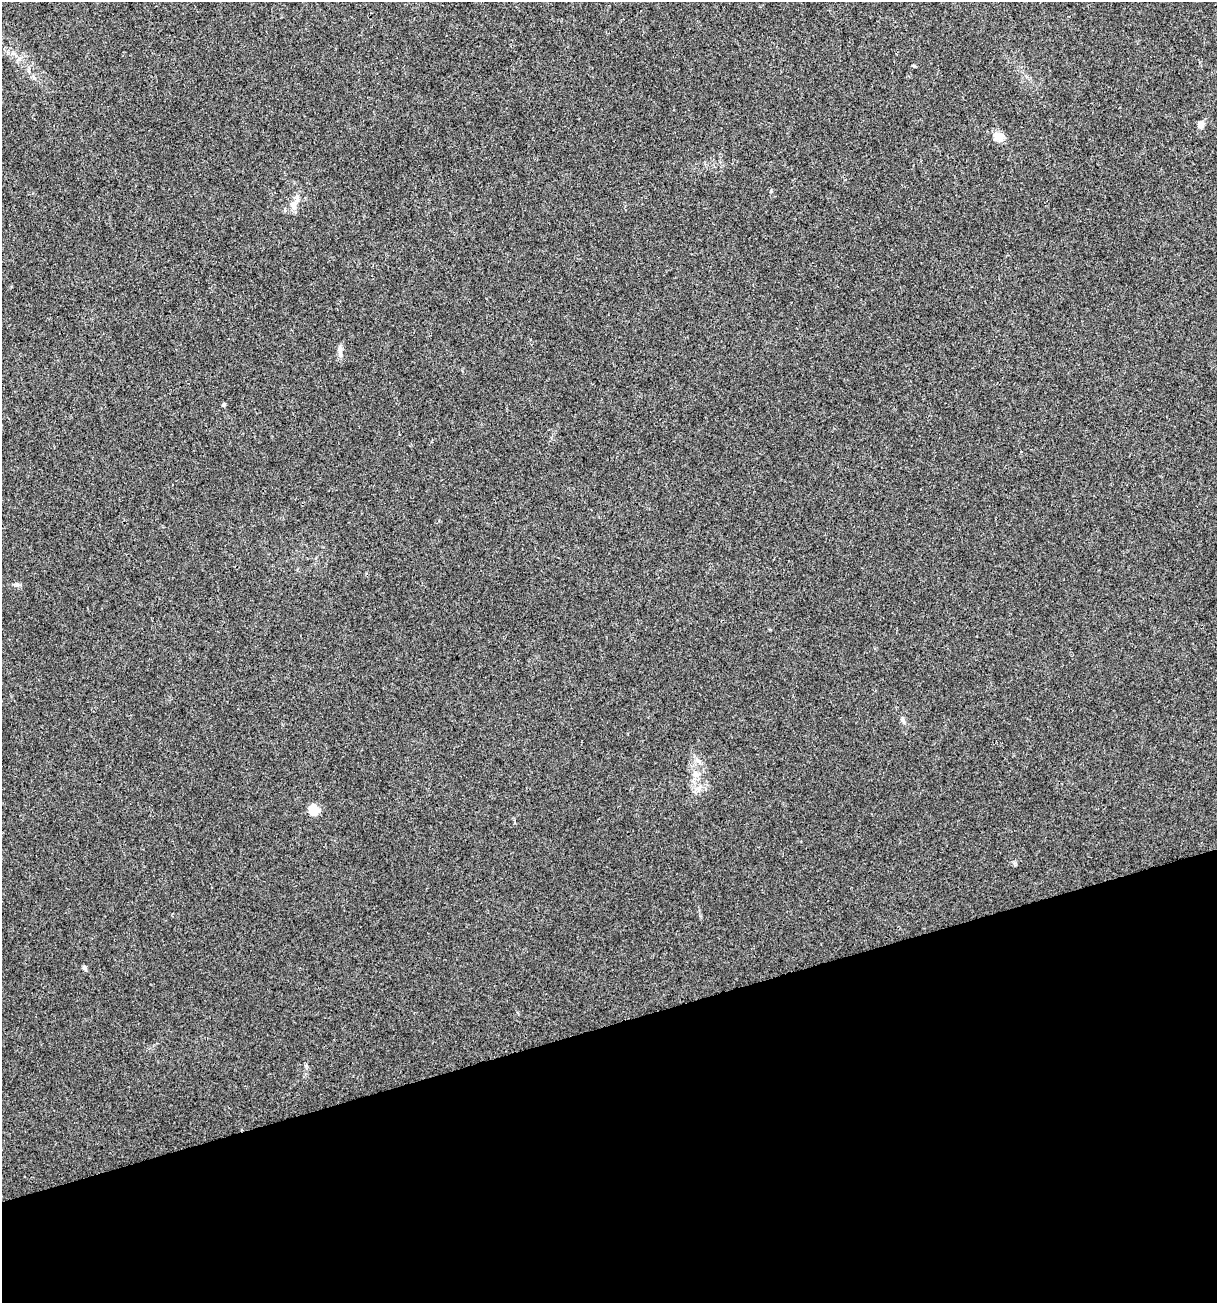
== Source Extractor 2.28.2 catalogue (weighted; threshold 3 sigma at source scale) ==
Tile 14 of 4 x 4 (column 2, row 4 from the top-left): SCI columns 1317-2531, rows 1-1301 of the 5012 x 5207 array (HDU 1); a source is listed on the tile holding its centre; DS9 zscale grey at full resolution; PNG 1219 x 1305 px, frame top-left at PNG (2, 2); no overlay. Shown black and unused: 21% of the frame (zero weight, under 3 of 4 exposures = <1% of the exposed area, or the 3 px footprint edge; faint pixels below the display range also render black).
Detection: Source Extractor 2.28.2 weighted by HDU 2 'WHT'; one run over the whole footprint, this tile lists its part. Background 0.00318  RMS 0.0027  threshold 0.0121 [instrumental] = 3 sigma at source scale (4.5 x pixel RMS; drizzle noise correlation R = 1.50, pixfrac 1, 0.0396/0.0396 arcsec/px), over >= 5 px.
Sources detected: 14; all 14 listed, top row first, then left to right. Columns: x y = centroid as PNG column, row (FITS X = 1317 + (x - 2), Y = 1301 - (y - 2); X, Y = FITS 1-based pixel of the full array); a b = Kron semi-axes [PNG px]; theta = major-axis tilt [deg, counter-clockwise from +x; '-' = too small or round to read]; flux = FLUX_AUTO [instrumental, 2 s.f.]
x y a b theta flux
914 66 6 4 -2 0.27
34 78 8 4 -59 0.58
1201 124 7 6 - 2
999 136 14 10 10 2.5
771 191 4 4 - 0.3
293 205 13 8 -52 1.7
340 351 17 5 -87 1.4
224 404 6 4 32 0.34
17 585 7 4 18 0.51
903 721 9 4 -63 0.6
695 774 9 7 -46 1.2
699 788 7 4 71 0.71
314 810 6 5 - 17
84 968 6 5 - 0.63
Unlisted compact peaks at least as high as the median listed source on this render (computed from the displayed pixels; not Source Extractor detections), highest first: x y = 1015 863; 306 1066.